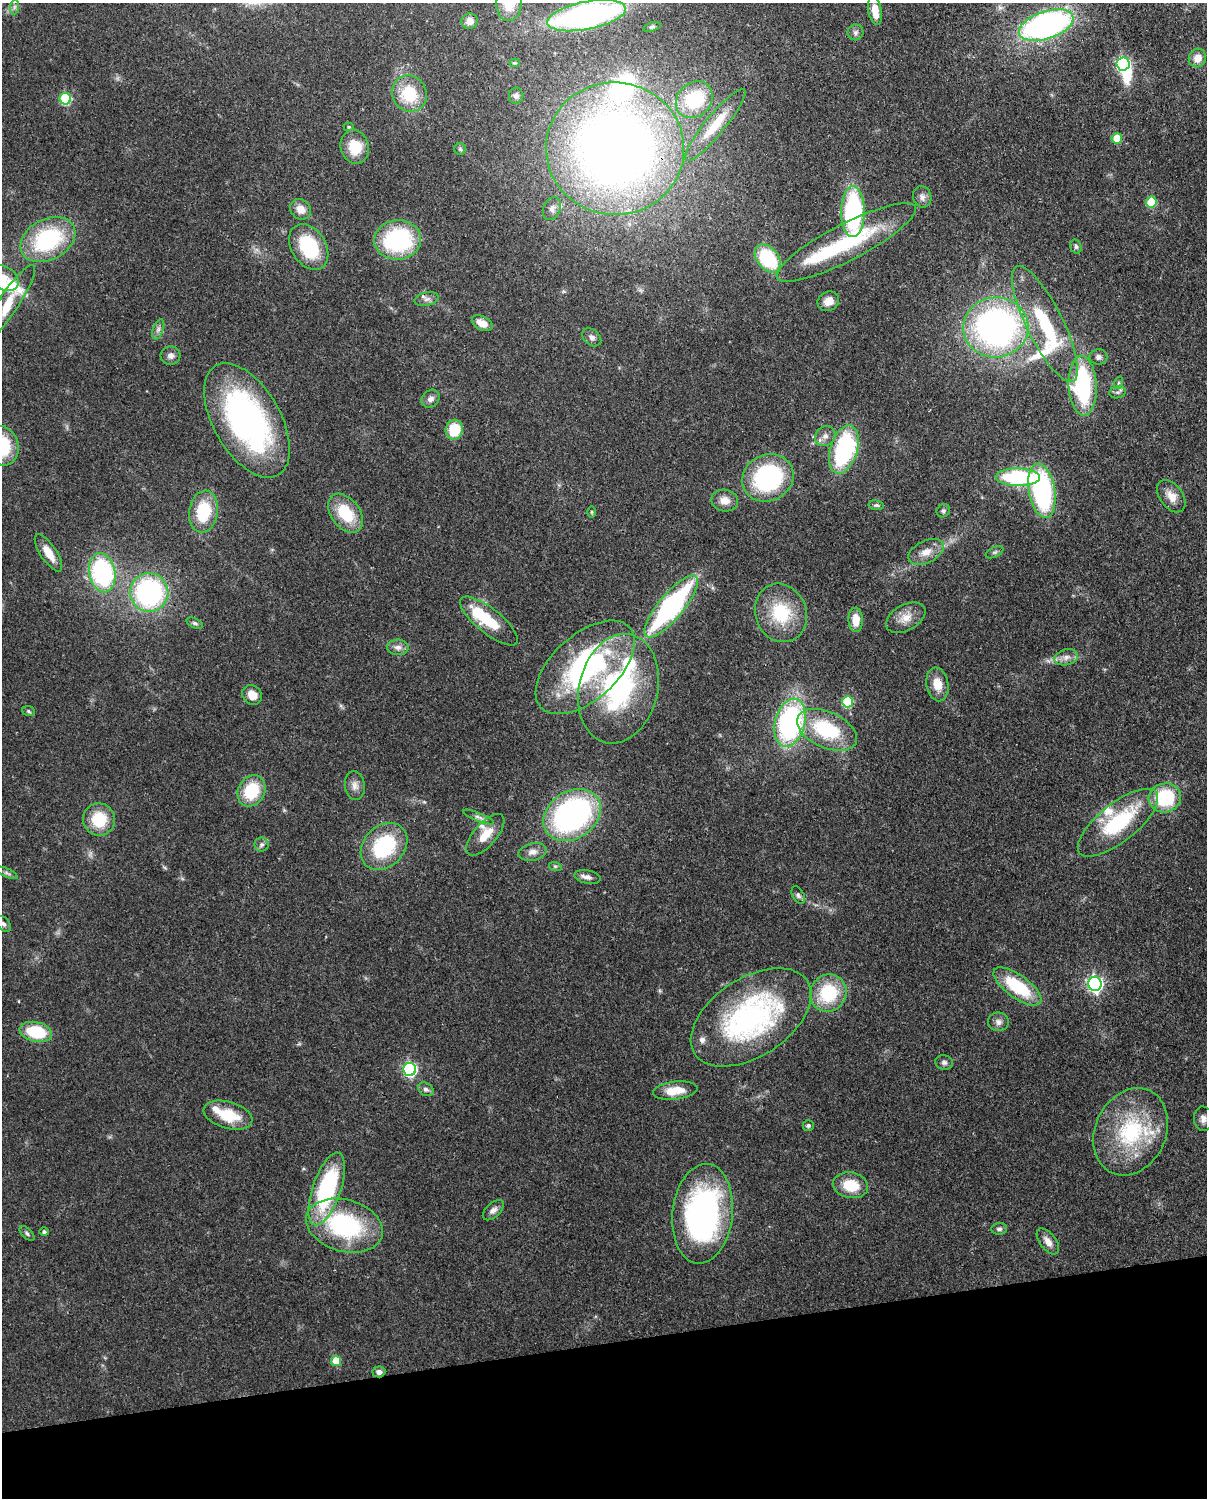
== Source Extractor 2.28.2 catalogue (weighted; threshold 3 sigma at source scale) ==
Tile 10 of 4 x 3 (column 2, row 3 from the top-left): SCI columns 1295-2499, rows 156-1651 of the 5001 x 4910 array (HDU 1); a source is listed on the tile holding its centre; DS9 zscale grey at full resolution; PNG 1209 x 1500 px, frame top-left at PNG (2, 3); each listed source drawn as its Kron ellipse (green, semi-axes under 4 px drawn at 4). Shown black and unused: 10% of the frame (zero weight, under 3 of 4 exposures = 7% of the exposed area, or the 3 px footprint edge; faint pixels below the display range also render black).
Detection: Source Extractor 2.28.2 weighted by HDU 2 'WHT'; one run over the whole footprint, this tile lists its part. Background 0.107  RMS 0.0042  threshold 0.0188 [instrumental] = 3 sigma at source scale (4.5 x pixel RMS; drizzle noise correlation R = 1.50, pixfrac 1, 0.05/0.05 arcsec/px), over >= 5 px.
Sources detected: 136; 1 inside a brighter object's white glare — neither listed nor drawn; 11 inside a brighter listed object's ellipse — not listed separately; the other 124 listed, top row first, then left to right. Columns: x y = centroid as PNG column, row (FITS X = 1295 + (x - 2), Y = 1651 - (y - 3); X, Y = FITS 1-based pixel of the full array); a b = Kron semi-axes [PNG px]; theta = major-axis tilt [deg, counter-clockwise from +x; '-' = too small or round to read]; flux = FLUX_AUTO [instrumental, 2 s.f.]
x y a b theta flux
509 3 17 12 87 8.3
14 7 7 4 89 1.1
875 11 14 7 -80 5.7
586 16 40 14 11 140
470 21 8 7 - 2.8
1046 25 28 13 18 140
652 27 9 4 18 0.8
855 32 8 8 - 1.4
1197 58 9 8 - 4.5
514 63 5 4 - 0.72
1123 64 6 6 - 73
409 94 18 17 - 17
516 96 8 7 - 1.6
65 99 6 5 - 32
694 100 20 16 44 22
715 125 46 10 51 11
349 127 5 4 - 0.64
1117 138 5 5 - 11
355 147 17 14 -72 12
460 149 6 5 - 0.87
615 149 69 66 -4 410
922 197 11 9 -72 2.1
1151 202 5 5 - 16
552 208 12 8 66 2.3
300 209 11 9 -41 4.7
853 211 25 11 89 65
48 240 29 20 28 44
398 240 23 20 5 46
846 242 78 18 27 41
309 247 25 17 -58 26
1076 247 7 5 -74 0.99
768 258 16 10 -51 29
3 278 17 11 -27 6.8
427 299 12 6 12 1.8
828 301 11 9 30 4
7 305 48 10 56 14
482 323 11 7 -26 4.6
1045 324 64 18 -64 31
996 327 33 30 4 150
158 329 10 5 72 1.5
592 337 10 7 -40 1.8
171 356 10 9 - 2.1
1098 357 9 7 1 1.6
1118 383 6 4 71 0.66
1083 386 30 14 -88 50
1118 392 8 6 15 1.2
430 399 10 8 42 2
247 420 63 33 -60 120
454 430 10 8 79 14
825 436 11 9 43 2.7
2 446 20 16 -73 24
844 449 25 13 73 56
1018 477 22 9 -1 48
768 478 26 23 26 55
1042 491 27 13 -80 69
1171 496 18 11 -53 4.8
725 500 13 11 -10 4.1
876 505 8 5 -8 0.84
204 511 21 14 81 19
943 511 7 6 - 0.99
592 512 6 4 -90 0.54
345 513 22 14 -52 18
926 552 19 11 26 5.2
995 552 9 5 26 0.94
48 553 22 8 -57 6.5
102 573 20 13 -78 58
149 592 19 19 - 78
671 607 39 12 50 87
781 613 30 25 -69 22
906 618 21 13 29 5.9
856 620 12 7 -88 6.6
489 621 35 12 -39 17
195 623 9 4 -24 0.94
398 647 11 8 -1 2.3
1066 657 12 8 15 2.7
585 667 60 32 42 82
937 684 17 11 -80 6.2
618 689 55 39 76 75
252 695 10 9 - 5.2
848 702 5 5 - 24
29 711 6 5 - 0.72
790 723 24 15 75 80
827 730 32 18 -24 31
355 786 15 10 -83 3
252 791 16 13 61 19
1165 798 16 14 13 28
572 815 31 23 34 110
478 817 16 4 -22 1.6
99 819 16 16 - 16
1118 823 49 19 39 35
485 835 26 11 49 8
262 844 7 7 - 1.2
384 846 26 20 46 33
532 852 14 8 13 3
555 866 6 4 -18 0.65
7 873 11 4 -24 1.1
588 877 13 6 -10 2.1
798 895 9 5 -61 1.2
3 924 9 6 -46 1.4
1095 984 7 6 - 120
1017 986 28 11 -36 25
828 993 19 18 - 24
751 1017 67 39 33 94
998 1022 10 9 - 2.2
36 1032 16 10 -11 21
944 1063 9 7 -16 1.5
410 1069 6 6 - 75
426 1089 8 6 -30 1.5
675 1091 22 9 7 7.6
228 1115 25 13 -16 14
1203 1119 12 9 -85 2.4
808 1125 5 5 - 0.82
1131 1132 45 35 65 42
851 1185 17 13 -10 12
327 1189 38 14 71 56
493 1210 13 7 43 2
703 1214 50 30 84 120
344 1225 39 26 -16 55
999 1229 8 6 7 1.2
44 1232 4 4 - 0.98
27 1233 9 5 -44 1
1048 1241 15 8 -52 3.2
336 1361 5 5 - 8.9
379 1372 6 5 - 1.8
Overlapping masked pixels (flux is a lower limit): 1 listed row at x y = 703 1214
Isophote crosses this tile's border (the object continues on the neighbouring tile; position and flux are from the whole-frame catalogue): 4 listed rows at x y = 509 3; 3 278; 2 446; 3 924